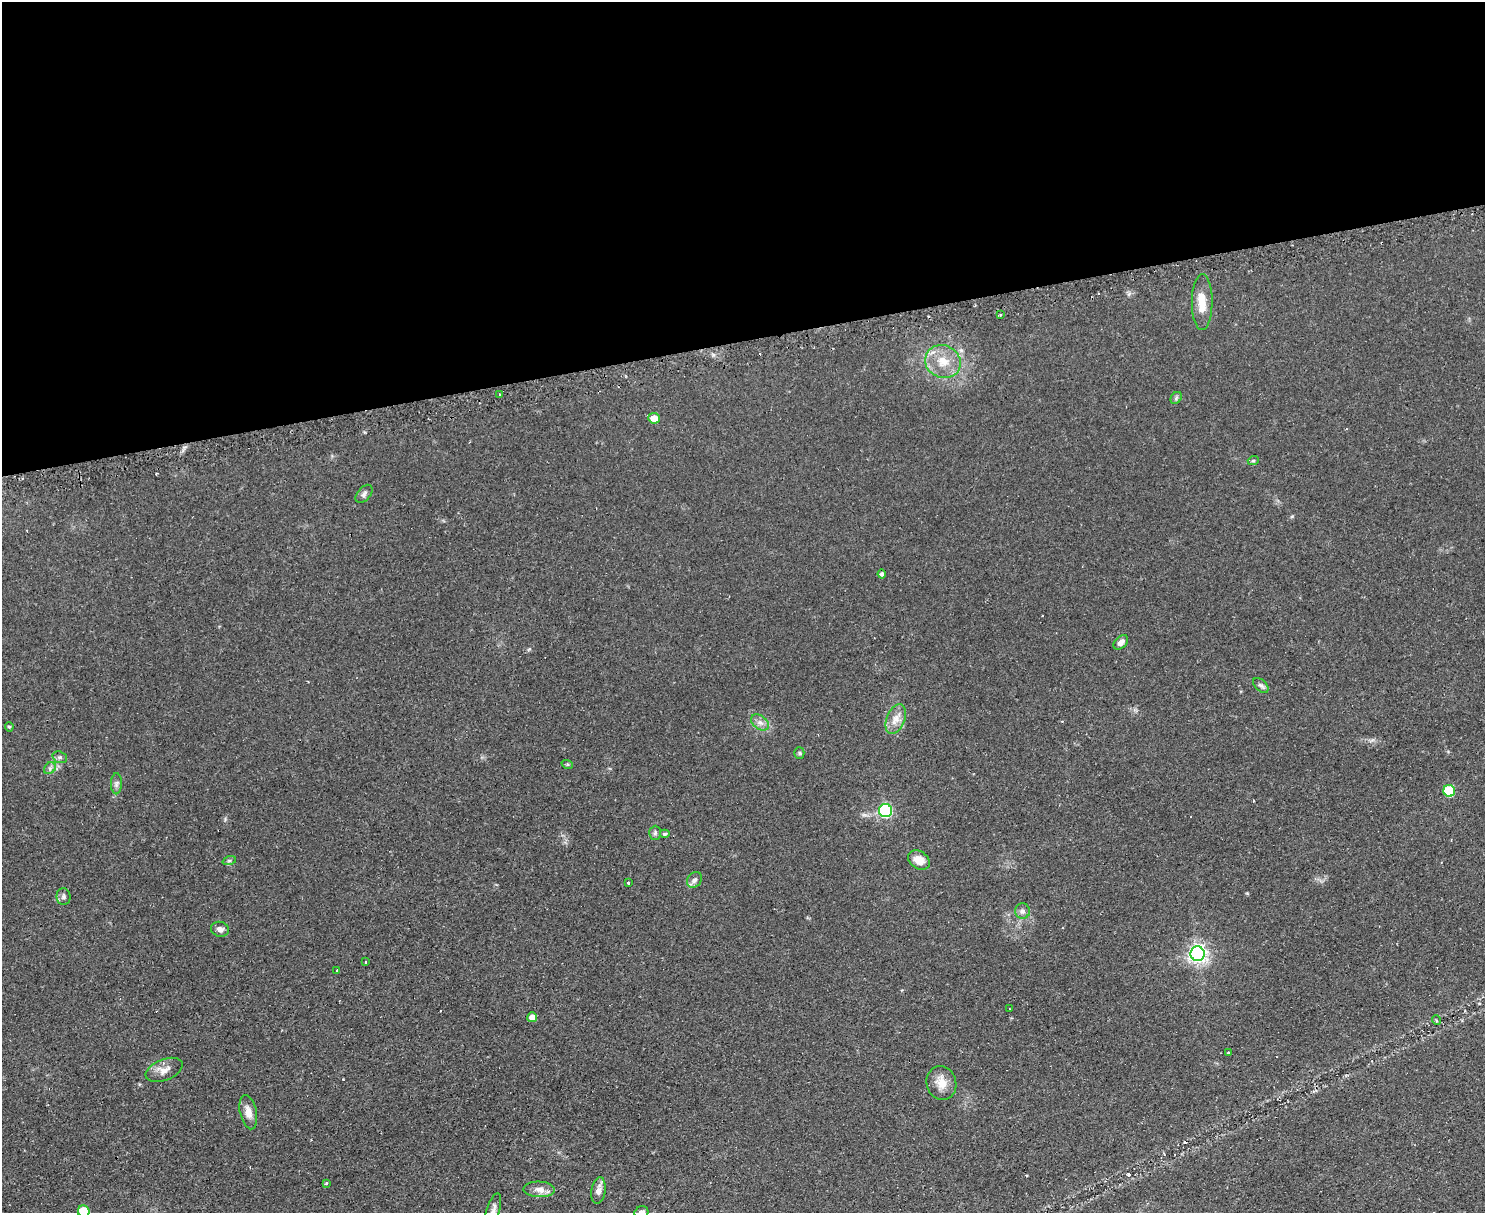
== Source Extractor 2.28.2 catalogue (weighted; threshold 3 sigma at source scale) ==
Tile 2 of 3 x 4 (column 2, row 1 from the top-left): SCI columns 1642-3124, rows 3666-4876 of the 4880 x 4907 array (HDU 1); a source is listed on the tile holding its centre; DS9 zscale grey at full resolution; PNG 1487 x 1215 px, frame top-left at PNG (2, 2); each listed source drawn as its Kron ellipse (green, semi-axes under 4 px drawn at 4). Shown black and unused: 28% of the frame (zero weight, under 2 of 3 exposures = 4% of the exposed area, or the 3 px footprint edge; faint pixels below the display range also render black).
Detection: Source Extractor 2.28.2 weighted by HDU 2 'WHT'; one run over the whole footprint, this tile lists its part. Background 0.0901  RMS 0.0079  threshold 0.0357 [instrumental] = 3 sigma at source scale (4.5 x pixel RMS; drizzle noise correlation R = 1.50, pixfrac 1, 0.05/0.05 arcsec/px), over >= 5 px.
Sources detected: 47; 1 cosmic-ray / hot-pixel residue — neither listed nor drawn; the other 46 listed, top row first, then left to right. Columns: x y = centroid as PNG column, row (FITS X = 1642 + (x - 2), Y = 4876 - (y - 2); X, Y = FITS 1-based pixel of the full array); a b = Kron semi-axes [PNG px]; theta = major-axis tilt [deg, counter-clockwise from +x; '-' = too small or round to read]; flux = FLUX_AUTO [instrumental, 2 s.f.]
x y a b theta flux
1202 302 28 10 90 13
1000 315 3 2 - 0.73
943 362 18 16 -26 16
499 394 3 2 - 0.91
1176 398 6 5 - 1.6
654 418 6 5 - 10
1253 461 5 3 - 0.89
364 494 10 6 50 2.4
882 574 4 4 - 1.9
1121 642 8 5 44 3.7
1261 685 9 5 -43 2.1
896 719 15 9 67 7.3
760 722 10 6 -36 3.7
9 727 5 4 - 1
799 753 5 5 - 1.2
60 757 7 5 -19 1.7
567 764 6 3 -18 0.85
50 768 6 5 - 2
116 784 10 5 89 2.4
1449 791 6 6 - 41
885 811 6 6 - 130
655 833 7 5 88 1.7
665 834 5 4 - 1.3
919 860 12 8 -33 8.4
229 861 7 4 18 1.3
695 880 8 6 48 2.5
628 883 3 3 - 1.2
63 897 8 7 - 2.2
1022 911 8 7 - 2.8
220 929 9 7 -15 3.4
1197 954 7 7 - 350
365 962 3 2 - 1.2
336 970 3 2 - 0.59
1009 1009 2 2 - 0.7
532 1017 5 5 - 6.4
1436 1020 5 3 - 0.75
1228 1053 3 3 - 1.2
164 1070 19 10 22 7.3
941 1083 17 14 -73 9.8
248 1112 17 8 -77 6.6
326 1183 4 3 - 1
539 1189 15 8 -2 5.5
598 1190 13 7 81 4.6
84 1211 6 5 - 30
493 1212 19 6 73 5.4
641 1212 7 6 - 3.2
Isophote crosses this tile's border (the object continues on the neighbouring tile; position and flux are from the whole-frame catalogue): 3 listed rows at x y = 84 1211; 493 1212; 641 1212